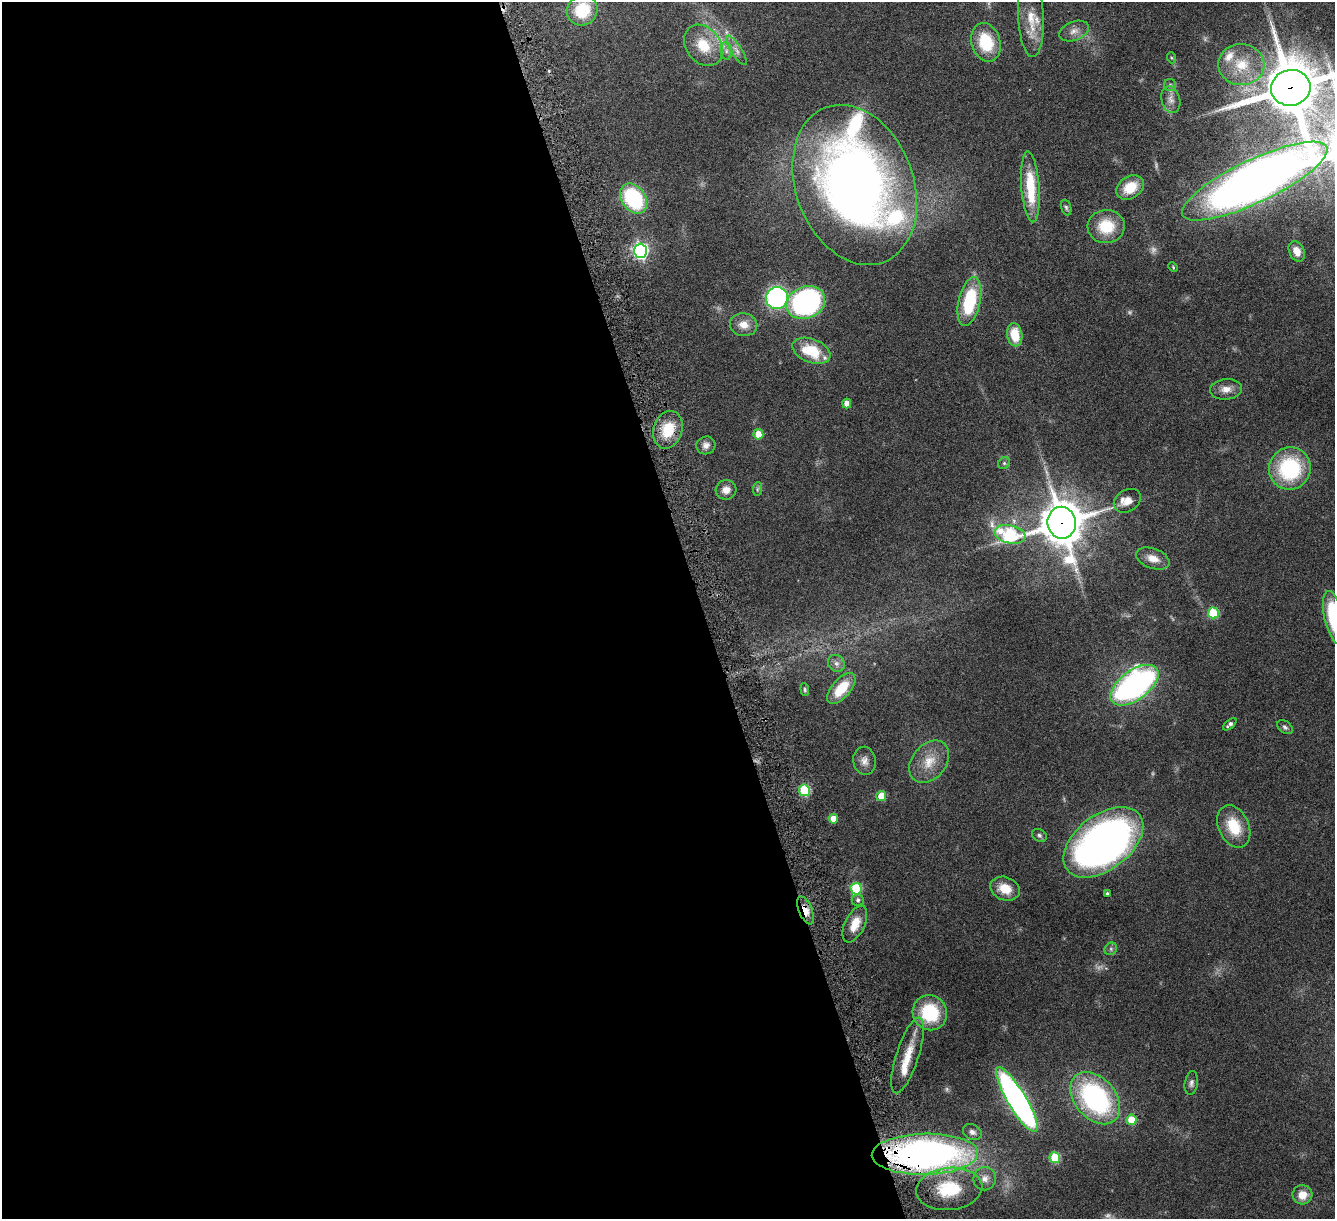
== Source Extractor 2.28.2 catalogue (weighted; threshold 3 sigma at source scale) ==
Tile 9 of 4 x 4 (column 1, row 3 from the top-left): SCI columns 23-1355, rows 1379-2595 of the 5378 x 5312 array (HDU 1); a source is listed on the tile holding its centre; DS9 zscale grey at full resolution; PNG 1337 x 1221 px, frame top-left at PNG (2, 2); each listed source drawn as its Kron ellipse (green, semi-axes under 4 px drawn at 4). Shown black and unused: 53% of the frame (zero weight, under 4 of 8 exposures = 1% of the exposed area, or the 3 px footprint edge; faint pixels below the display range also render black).
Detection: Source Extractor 2.28.2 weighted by HDU 2 'WHT'; one run over the whole footprint, this tile lists its part. Background 0.0526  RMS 0.0039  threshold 0.0158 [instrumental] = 3 sigma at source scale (4.09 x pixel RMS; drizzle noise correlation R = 1.36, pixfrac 0.8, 0.05/0.05 arcsec/px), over >= 5 px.
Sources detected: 85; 3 too faint to see at this stretch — neither listed nor drawn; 6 inside a brighter listed object's ellipse — not listed separately; the other 76 listed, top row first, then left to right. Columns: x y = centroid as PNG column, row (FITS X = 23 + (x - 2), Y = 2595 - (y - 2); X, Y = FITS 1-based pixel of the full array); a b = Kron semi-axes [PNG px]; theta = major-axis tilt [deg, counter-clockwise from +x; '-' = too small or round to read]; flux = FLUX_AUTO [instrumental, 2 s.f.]
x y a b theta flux
582 10 16 14 48 14
1031 17 40 13 -87 7.9
1074 31 15 9 21 2.7
986 42 20 14 -74 15
703 45 22 17 -53 10
736 50 17 5 -58 2
726 51 8 6 -83 1.5
1172 58 5 3 - 0.39
1241 65 23 20 -4 12
1170 85 6 6 - 0.84
1291 88 20 18 11 2300
1171 100 13 9 -75 2.3
1255 181 80 21 25 540
855 185 83 59 -69 270
1030 187 35 9 -86 16
1130 187 15 11 33 7.9
634 199 16 11 -54 32
1066 207 8 5 -72 0.71
1106 226 18 16 2 12
640 251 7 6 - 110
1297 251 10 7 -65 4.2
1173 267 5 3 - 0.36
777 298 11 11 - 72
969 301 25 10 77 24
806 303 20 16 23 100
744 325 14 11 -10 3.9
1015 335 11 7 -80 8.5
811 351 20 12 -21 14
1226 389 16 10 5 3.1
847 403 5 4 - 2.4
668 430 19 14 73 10
758 434 5 5 - 6.8
706 445 9 9 - 1.9
1004 463 6 5 - 0.71
1290 469 21 20 - 32
757 489 7 4 88 0.71
726 490 10 9 - 2.9
1127 501 14 10 32 3.8
1062 523 16 14 -81 1100
1010 534 15 9 -12 35
1153 558 17 10 -20 4
1213 613 5 5 - 18
1334 618 27 9 -77 28
836 663 9 8 - 1.4
1134 685 28 14 36 100
841 689 19 9 49 10
805 690 6 4 -85 0.56
1230 724 8 4 40 1.1
1285 727 8 6 -37 0.91
864 761 14 11 -81 2.7
929 762 23 17 50 7.8
804 790 6 5 - 22
881 796 5 5 - 6
833 819 5 4 - 4.1
1234 826 22 15 -65 11
1039 835 8 6 -33 0.89
1103 842 46 27 37 210
856 888 6 5 - 25
1005 889 15 11 -20 6.2
1107 893 3 3 - 0.66
858 900 6 6 - 1
806 910 15 6 -66 4.1
855 924 20 10 64 5.4
1111 949 7 5 48 0.82
930 1013 18 17 - 20
908 1055 39 11 72 8.4
1191 1083 12 6 81 1.3
1095 1098 30 20 -49 62
1017 1100 37 9 -59 160
1131 1120 5 5 - 9.2
972 1132 10 7 -25 1.5
925 1154 53 20 1 180
1055 1158 5 5 - 17
985 1179 12 11 - 2.6
949 1189 33 21 5 18
1302 1195 10 9 - 4.2
Overlapping masked pixels (flux is a lower limit): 4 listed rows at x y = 1291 88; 1062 523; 806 910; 925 1154
Isophote crosses this tile's border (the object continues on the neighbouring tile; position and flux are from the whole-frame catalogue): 3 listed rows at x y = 1291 88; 1255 181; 1334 618